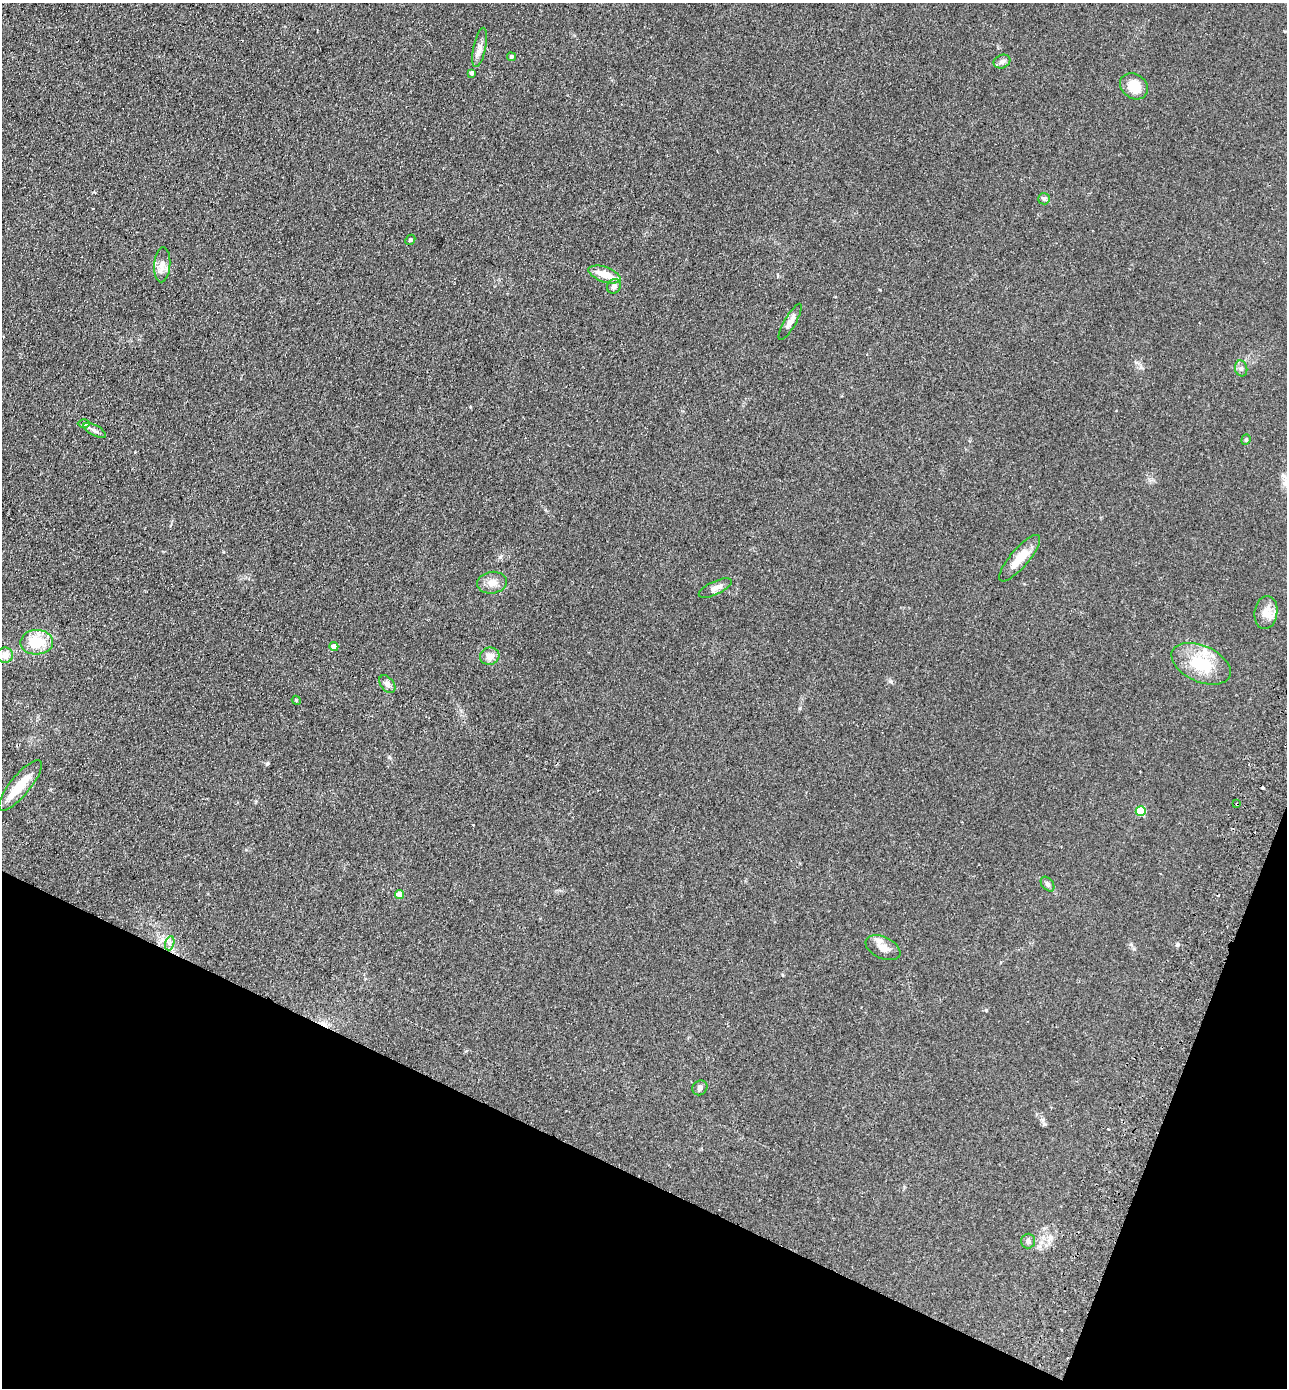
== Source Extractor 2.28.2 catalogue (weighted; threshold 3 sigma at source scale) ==
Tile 15 of 4 x 4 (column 3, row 4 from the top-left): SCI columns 2899-4183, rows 26-1411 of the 5664 x 5594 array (HDU 1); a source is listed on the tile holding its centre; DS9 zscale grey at full resolution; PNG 1289 x 1390 px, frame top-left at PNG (2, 3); each listed source drawn as its Kron ellipse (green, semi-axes under 4 px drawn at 4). Shown black and unused: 19% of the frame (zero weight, under 2 of 3 exposures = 3% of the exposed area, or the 3 px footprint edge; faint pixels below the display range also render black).
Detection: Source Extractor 2.28.2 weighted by HDU 2 'WHT'; one run over the whole footprint, this tile lists its part. Background 0.142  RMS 0.011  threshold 0.0517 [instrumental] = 3 sigma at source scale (4.5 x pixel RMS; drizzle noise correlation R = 1.50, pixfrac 1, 0.05/0.05 arcsec/px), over >= 5 px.
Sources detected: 43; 1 inside a brighter object's white glare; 6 cosmic-ray / hot-pixel residue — neither listed nor drawn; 1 inside a brighter listed object's ellipse — not listed separately; the other 35 listed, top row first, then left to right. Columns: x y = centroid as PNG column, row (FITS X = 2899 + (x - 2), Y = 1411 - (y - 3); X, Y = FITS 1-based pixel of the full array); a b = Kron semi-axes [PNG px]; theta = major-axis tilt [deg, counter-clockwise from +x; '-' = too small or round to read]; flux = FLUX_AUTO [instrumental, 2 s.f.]
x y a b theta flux
480 47 20 6 78 6.7
511 57 4 4 - 2.4
1002 62 8 6 23 4.1
471 73 4 4 - 2.9
1134 86 15 12 -35 22
1044 199 6 5 - 2.1
410 240 5 4 - 1.9
162 265 17 8 86 8.4
605 274 17 7 -20 18
614 286 7 6 - 4.1
790 322 20 6 60 6.8
1241 368 8 6 -75 3
84 424 6 4 -1 1.8
95 430 12 5 -27 3.9
1246 440 5 4 - 1.4
1020 558 29 9 49 21
492 583 15 11 7 9.8
715 588 18 6 25 7.5
1266 613 17 11 82 14
37 642 16 12 3 34
334 646 4 4 - 7.5
5 655 8 7 - 11
490 656 10 8 17 7.8
1201 664 31 18 -24 44
387 684 10 6 -52 4.4
296 700 5 3 - 1.1
20 785 31 10 51 26
1237 804 3 2 - 1.9
1141 811 5 5 - 48
1047 884 8 5 -52 3
399 895 4 4 - 16
170 943 7 4 72 2.8
883 948 18 11 -25 12
700 1088 8 7 - 3.2
1028 1241 7 7 - 3.6
Overlapping masked pixels (flux is a lower limit): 1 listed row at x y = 1237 804
Isophote crosses this tile's border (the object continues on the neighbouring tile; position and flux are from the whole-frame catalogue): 1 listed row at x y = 5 655
Unlisted compact peaks at least as high as the median listed source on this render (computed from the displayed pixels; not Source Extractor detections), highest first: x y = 986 1010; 1177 945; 890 681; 389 757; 267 763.